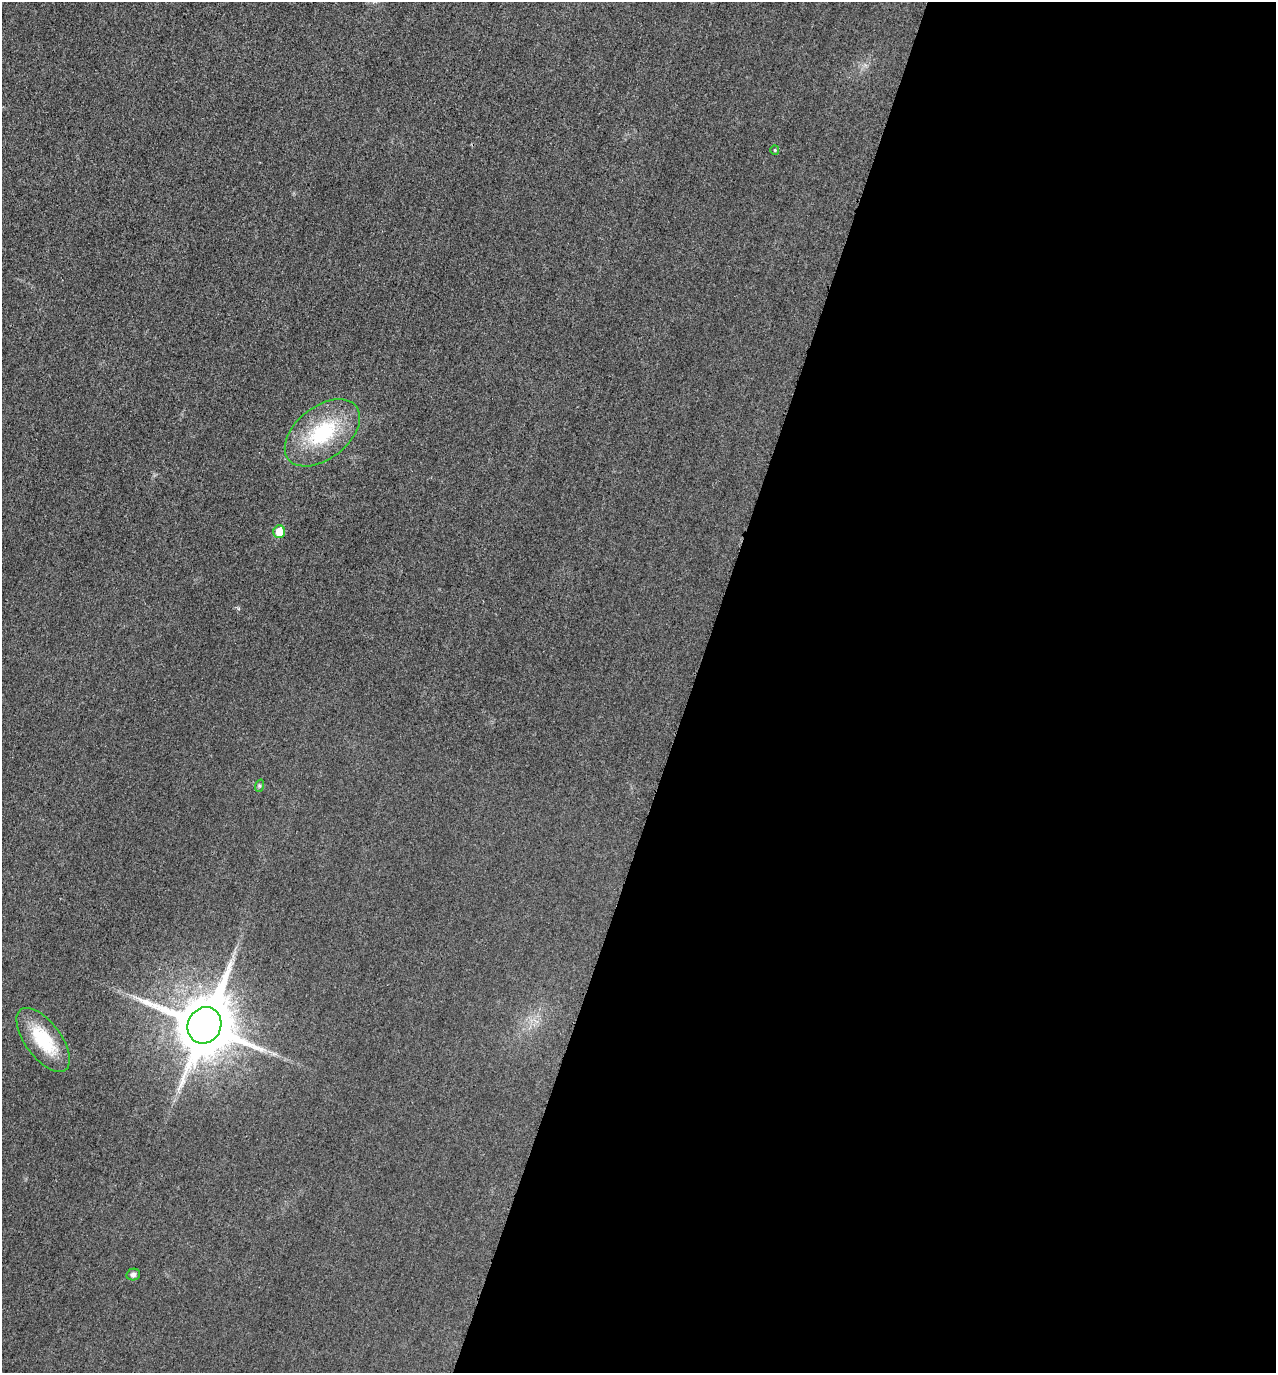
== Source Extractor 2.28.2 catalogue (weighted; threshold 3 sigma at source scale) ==
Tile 12 of 4 x 4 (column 4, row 3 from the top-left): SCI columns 3977-5250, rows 1392-2762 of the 5537 x 5528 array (HDU 1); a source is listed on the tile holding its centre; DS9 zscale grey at full resolution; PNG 1278 x 1375 px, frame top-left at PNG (2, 2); each listed source drawn as its Kron ellipse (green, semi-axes under 4 px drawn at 4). Shown black and unused: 46% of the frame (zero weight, under 3 of 4 exposures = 2% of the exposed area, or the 3 px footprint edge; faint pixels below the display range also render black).
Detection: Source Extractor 2.28.2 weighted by HDU 2 'WHT'; one run over the whole footprint, this tile lists its part. Background 0.0264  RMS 0.006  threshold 0.027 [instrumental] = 3 sigma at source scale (4.5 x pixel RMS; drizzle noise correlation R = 1.50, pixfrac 1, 0.05/0.05 arcsec/px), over >= 5 px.
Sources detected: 7; all 7 listed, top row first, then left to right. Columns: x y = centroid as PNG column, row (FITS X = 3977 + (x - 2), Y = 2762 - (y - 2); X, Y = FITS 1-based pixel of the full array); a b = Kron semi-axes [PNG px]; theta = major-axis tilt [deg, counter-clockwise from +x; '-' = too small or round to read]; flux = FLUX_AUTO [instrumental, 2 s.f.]
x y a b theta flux
775 150 5 4 - 0.61
322 433 43 26 38 46
279 532 6 5 - 11
259 786 6 4 71 0.87
204 1025 18 16 65 4300
43 1040 37 18 -53 30
133 1275 7 5 13 1.8